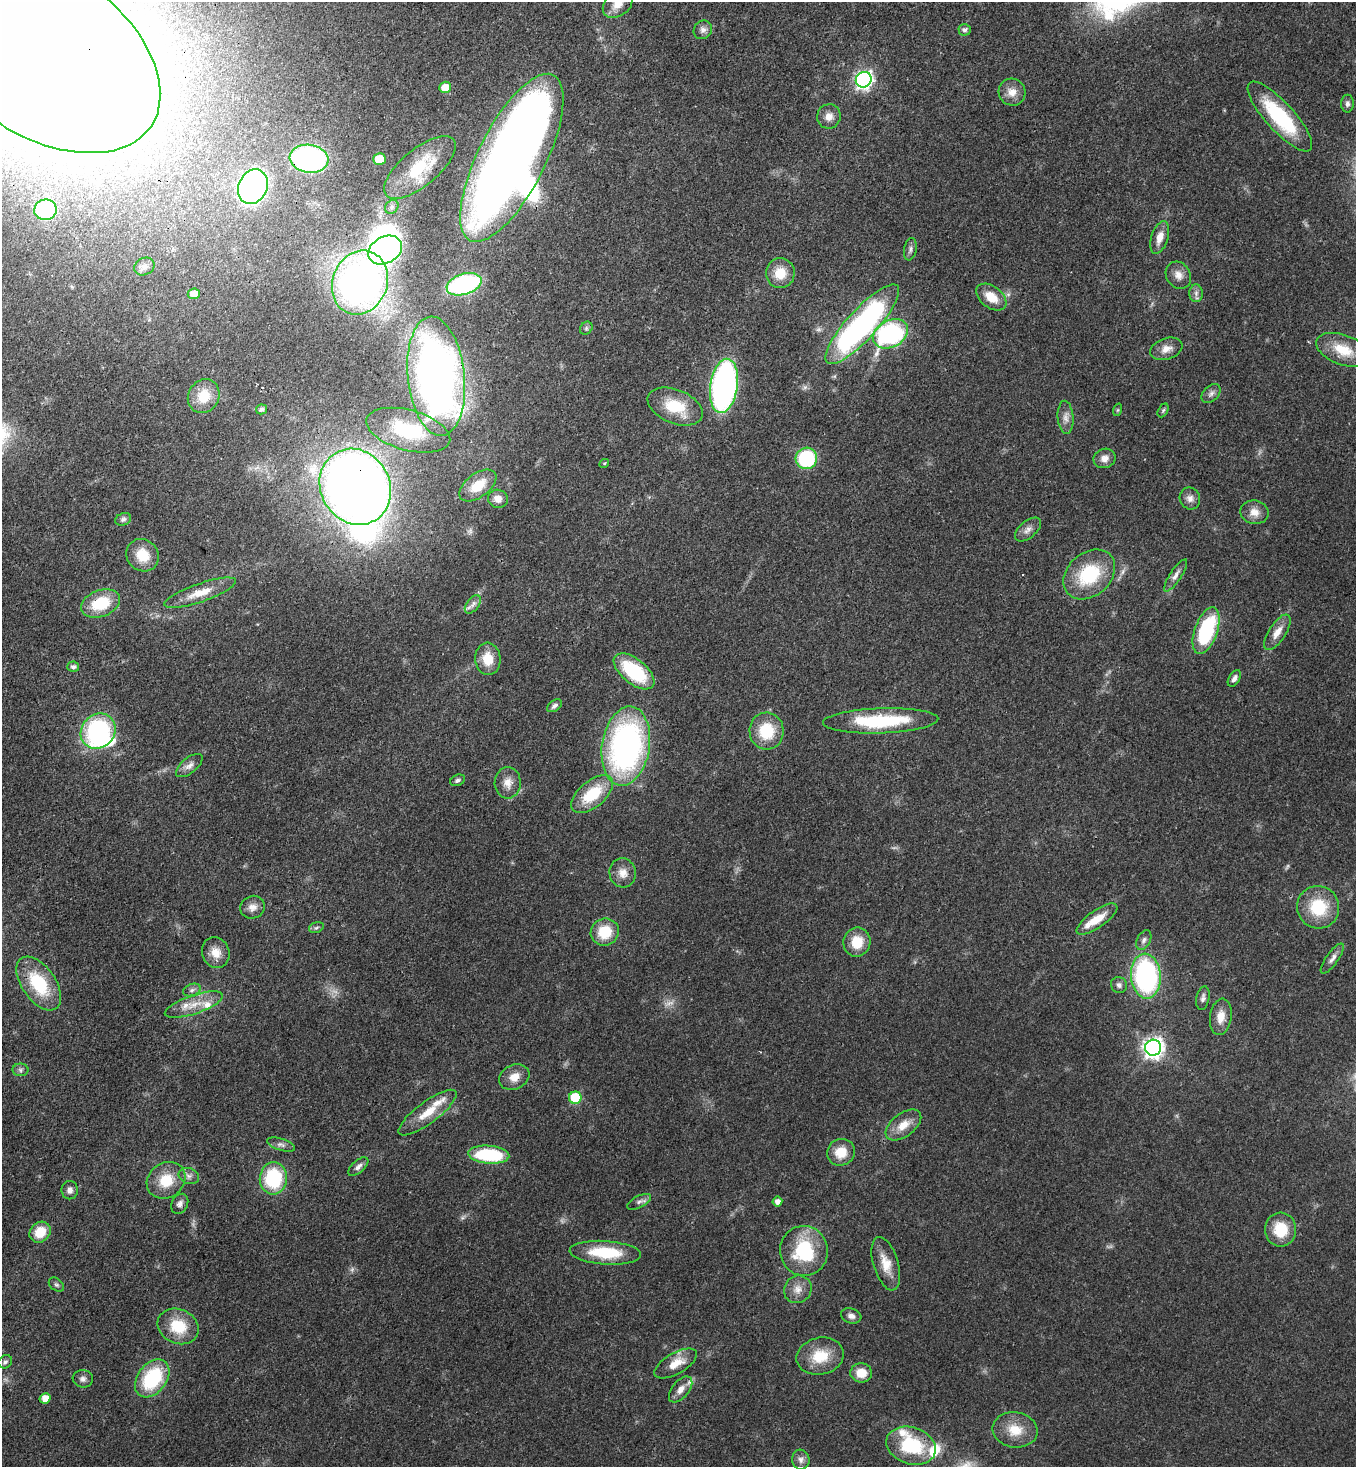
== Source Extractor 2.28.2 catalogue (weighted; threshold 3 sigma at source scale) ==
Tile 11 of 4 x 4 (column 3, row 3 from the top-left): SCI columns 3076-4429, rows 1525-2989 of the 6007 x 5984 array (HDU 1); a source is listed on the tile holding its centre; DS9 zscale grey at full resolution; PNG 1358 x 1469 px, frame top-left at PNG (2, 2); each listed source drawn as its Kron ellipse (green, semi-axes under 4 px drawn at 4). Shown black and unused: <1% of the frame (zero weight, under 3 of 4 exposures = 7% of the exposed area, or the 3 px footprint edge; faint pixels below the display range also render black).
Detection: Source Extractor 2.28.2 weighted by HDU 2 'WHT'; one run over the whole footprint, this tile lists its part. Background 0.0668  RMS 0.0037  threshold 0.0167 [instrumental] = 3 sigma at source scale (4.5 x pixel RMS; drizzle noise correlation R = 1.50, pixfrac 1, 0.05/0.05 arcsec/px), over >= 5 px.
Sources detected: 148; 3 too faint to see at this stretch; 9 inside a brighter object's white glare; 1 cosmic-ray / hot-pixel residue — neither listed nor drawn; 7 inside a brighter listed object's ellipse — not listed separately; the other 128 listed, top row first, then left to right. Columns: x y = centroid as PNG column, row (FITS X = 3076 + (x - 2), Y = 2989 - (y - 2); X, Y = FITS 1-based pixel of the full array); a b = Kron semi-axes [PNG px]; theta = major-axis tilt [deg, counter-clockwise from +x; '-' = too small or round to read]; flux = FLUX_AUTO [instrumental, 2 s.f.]
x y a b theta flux
618 4 16 12 39 4.9
703 30 10 8 44 1.8
965 30 6 6 - 1.1
38 50 136 83 -34 2100
864 80 8 7 - 130
445 87 6 5 - 4.2
1012 92 13 13 - 4
1347 104 9 6 89 1.2
829 116 12 11 - 3.4
1280 117 45 14 -48 32
512 158 93 33 63 440
309 159 19 14 -7 83
379 159 6 6 - 11
420 167 44 18 39 21
253 187 18 14 66 160
392 207 7 6 - 1.1
45 210 11 10 - 29
1160 238 17 8 73 4.3
910 249 11 6 79 1.2
385 250 18 13 29 100
144 266 10 8 24 1.8
780 273 15 14 - 7.5
1178 275 14 12 -54 3.3
360 283 33 27 69 210
464 284 18 10 17 61
1196 293 9 7 90 1.5
194 294 6 5 - 4.2
991 297 17 10 -37 7
862 324 52 15 48 110
586 328 7 5 48 0.83
890 334 18 13 29 59
1166 349 16 10 19 3.6
1343 350 28 15 -20 10
436 376 60 28 -84 250
724 386 27 13 81 120
1211 394 11 7 46 1.7
204 396 17 15 59 8.1
675 407 29 17 -22 13
262 409 5 5 - 0.91
1117 410 6 4 70 0.56
1163 410 7 5 63 0.66
1066 417 17 8 -86 2.6
408 430 43 20 -15 23
806 458 11 10 - 30
1105 458 11 9 19 2.7
604 463 5 3 - 0.39
478 485 21 11 37 7.8
355 487 39 34 -59 490
1190 498 11 10 - 2.3
498 499 10 9 - 3
1254 512 14 11 -11 3.8
123 519 8 6 19 0.99
1028 529 16 8 40 2.4
143 555 17 15 -45 8.2
1089 574 29 21 41 23
1176 575 19 5 56 2.3
200 593 38 9 19 7.5
101 603 20 13 21 16
473 604 10 6 53 1.7
1206 631 24 11 70 34
1277 632 20 8 57 4.3
488 659 16 12 -85 7.3
73 667 6 5 - 1.1
634 671 24 12 -39 26
1234 678 9 5 57 1.5
554 706 8 5 37 1.2
881 721 58 12 2 30
98 731 19 16 48 54
766 731 18 17 - 14
626 746 40 24 81 120
189 766 16 7 39 2.2
458 780 8 5 24 1
508 783 16 13 88 4.2
592 794 25 13 39 15
623 873 14 13 - 3.9
252 907 12 11 - 2.8
1318 907 21 21 - 17
1097 919 24 8 35 6.9
316 928 7 5 18 0.83
605 932 14 13 - 11
1144 940 10 6 63 1.4
857 942 14 13 - 8.4
216 952 16 13 -66 4.9
1332 958 18 6 54 2.1
1146 976 22 15 -86 73
39 984 30 17 -55 21
1119 985 8 7 - 1.3
192 990 9 6 20 1.2
1203 998 12 6 79 1.4
194 1005 30 9 19 6.9
1221 1017 18 10 83 4.7
1153 1048 8 8 - 210
20 1070 8 6 -1 1.2
514 1077 16 12 27 4.4
575 1098 6 6 - 20
428 1113 35 11 37 8.7
903 1125 20 11 37 5.8
281 1145 14 6 -17 1.6
841 1152 14 13 - 7.1
489 1155 21 9 -4 27
358 1167 12 6 41 1.6
189 1176 10 8 -18 1.7
273 1178 16 13 85 28
166 1180 20 17 36 10
70 1190 9 8 - 2
639 1202 13 6 27 1.4
777 1202 5 4 - 1.9
180 1204 10 8 62 1.6
1281 1230 17 15 -86 11
40 1232 11 9 45 8.2
804 1251 25 24 - 25
605 1253 36 11 -4 17
886 1264 27 12 -73 6.8
56 1285 8 6 -38 0.86
798 1289 14 13 - 3.8
851 1316 10 7 -18 1.9
178 1326 21 17 -24 13
820 1356 24 18 12 11
5 1362 7 6 - 0.94
676 1363 24 10 30 6.6
861 1373 11 9 -4 5.6
152 1378 21 14 53 28
83 1379 10 8 -7 1.6
681 1389 15 8 50 3.1
45 1398 5 5 - 3.5
1015 1430 22 17 -9 8.7
911 1446 25 18 -18 25
801 1460 10 8 -83 1.9
Overlapping masked pixels (flux is a lower limit): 6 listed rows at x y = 38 50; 512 158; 309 159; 436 376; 355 487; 911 1446
Isophote crosses this tile's border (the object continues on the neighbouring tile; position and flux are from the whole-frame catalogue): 2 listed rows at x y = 618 4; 38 50